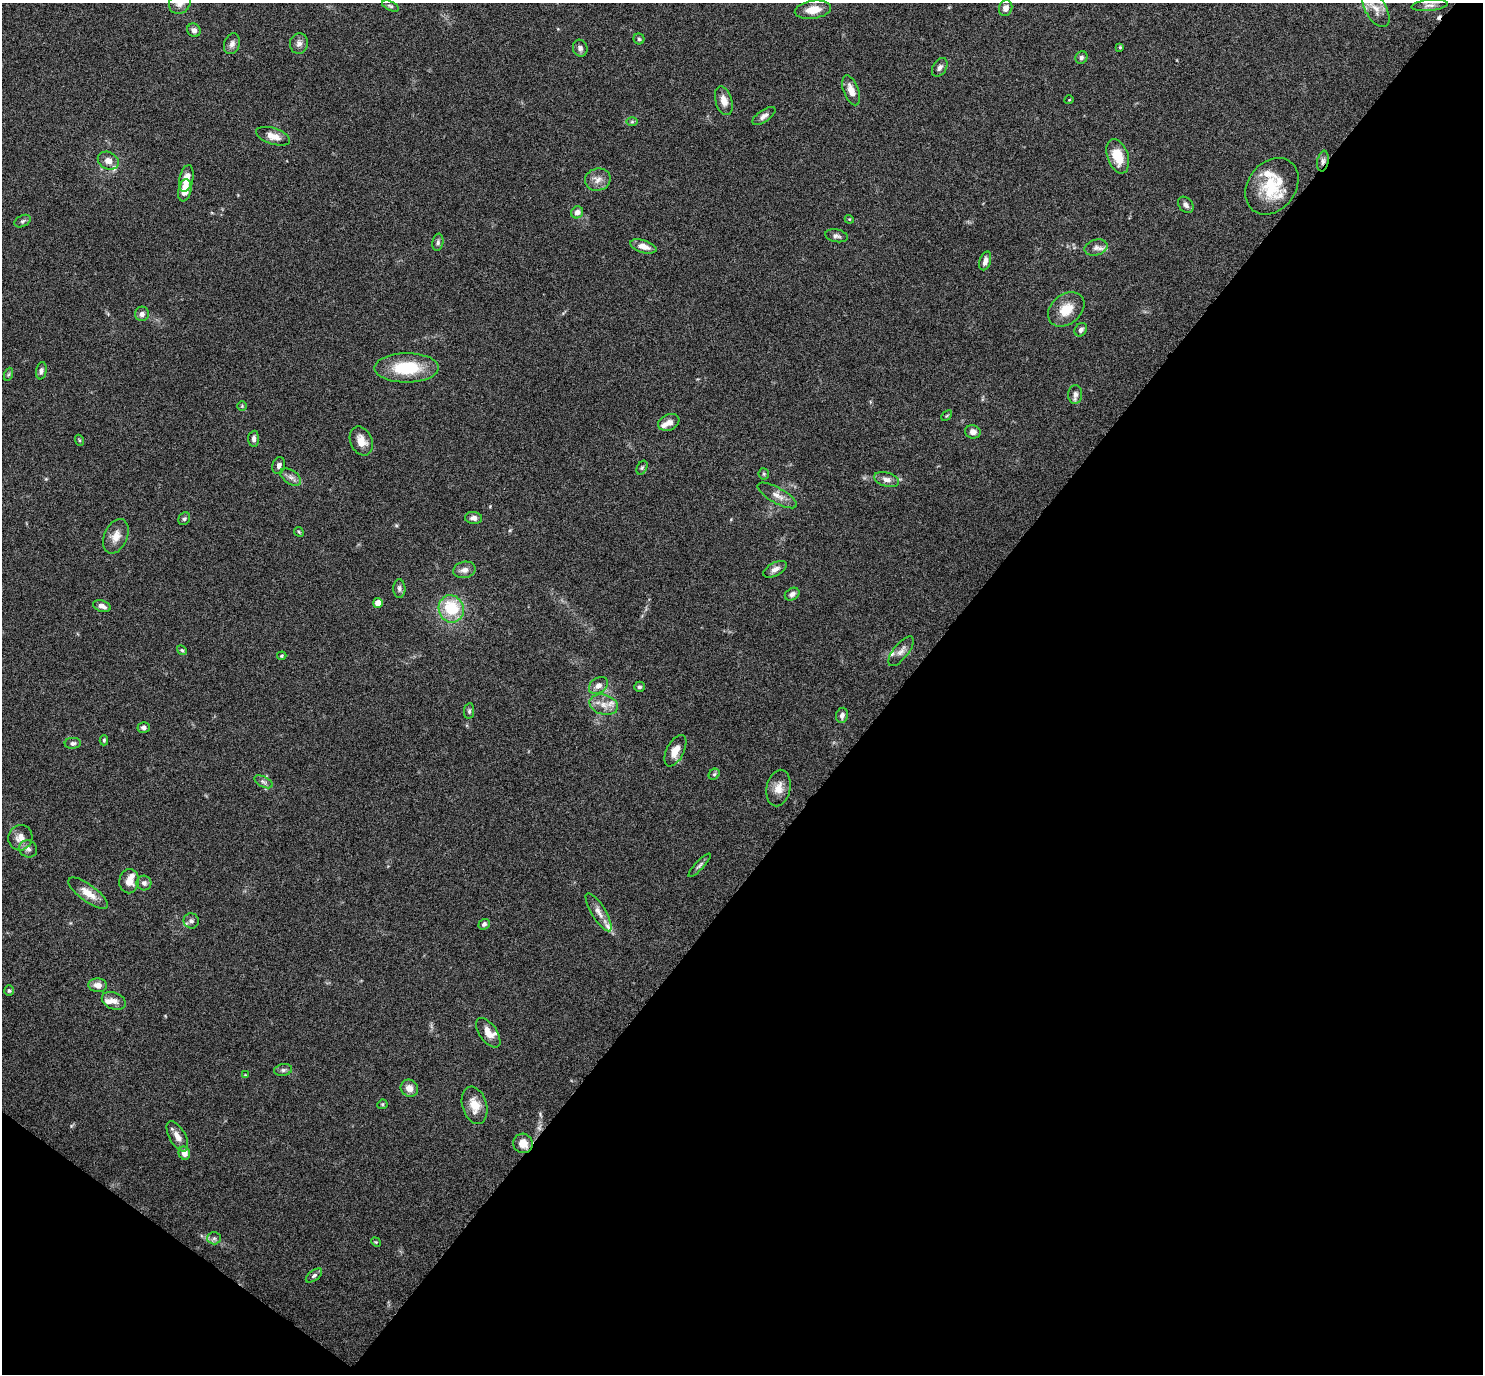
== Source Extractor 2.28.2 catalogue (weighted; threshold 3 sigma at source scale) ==
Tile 15 of 4 x 4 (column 3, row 4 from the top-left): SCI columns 2966-4446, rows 153-1524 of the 5931 x 5935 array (HDU 1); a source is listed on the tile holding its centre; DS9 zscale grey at full resolution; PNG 1485 x 1376 px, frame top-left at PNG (2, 3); each listed source drawn as its Kron ellipse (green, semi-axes under 4 px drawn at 4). Shown black and unused: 42% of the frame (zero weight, under 4 of 8 exposures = <1% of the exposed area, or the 3 px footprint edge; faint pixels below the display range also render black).
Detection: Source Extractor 2.28.2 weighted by HDU 2 'WHT'; one run over the whole footprint, this tile lists its part. Background 0.0857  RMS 0.004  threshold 0.0165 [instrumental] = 3 sigma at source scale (4.09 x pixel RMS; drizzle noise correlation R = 1.36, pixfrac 0.8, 0.05/0.05 arcsec/px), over >= 5 px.
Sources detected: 115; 1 cosmic-ray / hot-pixel residue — neither listed nor drawn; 8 inside a brighter listed object's ellipse — not listed separately; the other 106 listed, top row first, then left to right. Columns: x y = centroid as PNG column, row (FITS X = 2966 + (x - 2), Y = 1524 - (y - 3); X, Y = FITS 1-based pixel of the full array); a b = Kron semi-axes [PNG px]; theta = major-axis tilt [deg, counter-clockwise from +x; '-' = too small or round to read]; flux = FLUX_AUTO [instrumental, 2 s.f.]
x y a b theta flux
180 3 11 10 - 3.2
1430 5 18 5 6 1.9
390 6 9 4 -25 0.74
1006 8 8 6 68 2.2
1376 9 20 10 -59 4.2
813 10 18 9 9 5.5
194 30 7 6 - 1.5
639 39 5 5 - 0.66
232 44 10 7 70 1.8
299 44 10 9 - 1.8
1120 47 3 3 - 0.41
580 48 8 7 - 1.4
1081 57 6 6 - 0.9
940 67 10 6 58 1.6
851 90 15 7 -70 3.7
1069 100 5 3 - 0.28
724 101 14 8 -74 3.1
764 116 13 6 34 1.6
632 122 6 4 1 0.56
273 136 18 8 -17 3.8
1118 156 18 10 -71 8.3
108 161 11 8 -27 2.9
1323 161 10 5 80 1.5
186 178 14 6 77 4.1
598 180 13 11 17 3
1272 186 31 23 52 16
185 190 11 6 79 5.2
1186 205 9 6 -49 1.4
577 212 6 5 - 2.4
849 219 4 3 - 0.32
23 221 8 5 27 0.82
837 236 11 6 -10 1.3
438 242 9 5 80 0.98
643 246 13 6 -17 3.2
1096 248 11 8 13 1.9
985 261 9 5 72 1.8
1066 309 20 14 39 7.2
142 314 7 7 - 1.5
1081 330 7 5 55 1.2
407 368 32 14 1 18
41 371 9 5 81 1.2
9 374 7 4 70 0.64
1075 394 9 7 87 1.5
242 406 5 5 - 0.42
947 416 6 4 44 0.46
669 422 11 8 22 2.5
973 432 8 6 -16 2
254 439 8 5 85 1.2
79 440 5 3 - 0.47
361 441 15 11 -67 4.1
279 466 9 6 75 1.5
642 468 7 5 63 0.66
764 474 6 5 - 0.59
291 477 12 6 -33 1.7
887 480 12 7 -17 2.2
777 495 22 7 -29 3.1
473 518 8 6 -4 1.6
184 519 7 5 56 0.74
299 532 5 4 - 0.43
116 536 18 11 66 4.1
775 569 13 6 28 2
464 570 11 8 11 2.1
399 588 9 6 -90 1.2
792 594 8 6 33 1.4
378 603 5 4 - 4.7
102 606 9 5 -19 1.8
451 609 14 12 -71 16
182 650 5 4 - 0.54
901 651 18 7 51 2.3
282 656 5 4 - 0.44
598 685 10 7 35 2.2
639 687 5 5 - 0.77
604 705 14 10 -15 3.8
469 711 8 5 81 0.76
842 715 8 6 82 1.5
144 727 6 5 - 1.2
104 740 5 4 - 0.52
73 743 8 5 4 0.93
675 751 17 8 63 4.2
714 774 6 5 - 0.61
264 782 10 5 -27 1.1
779 788 18 12 78 4.2
20 838 13 12 - 3.5
28 849 9 8 - 1.7
699 865 15 4 46 1
129 881 12 10 81 3.5
144 883 7 7 - 1.4
88 893 23 8 -36 5
599 912 22 7 -58 3
191 921 8 7 - 1.3
484 924 6 5 - 0.99
98 985 9 7 -4 2.6
9 991 5 4 - 0.58
114 1001 12 8 -23 2.3
488 1033 17 8 -55 4
283 1070 9 6 10 1.1
245 1075 4 4 - 0.32
409 1088 9 8 - 2.9
382 1104 5 4 - 0.45
475 1105 19 12 -73 5.9
177 1136 17 8 -60 2.8
523 1143 10 9 - 4.3
184 1153 7 5 -74 2.8
214 1238 6 6 - 1
376 1242 5 4 - 0.41
314 1275 9 5 37 1
Overlapping masked pixels (flux is a lower limit): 2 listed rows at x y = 1323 161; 523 1143
Isophote crosses this tile's border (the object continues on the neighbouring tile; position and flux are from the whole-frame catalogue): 1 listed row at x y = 180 3